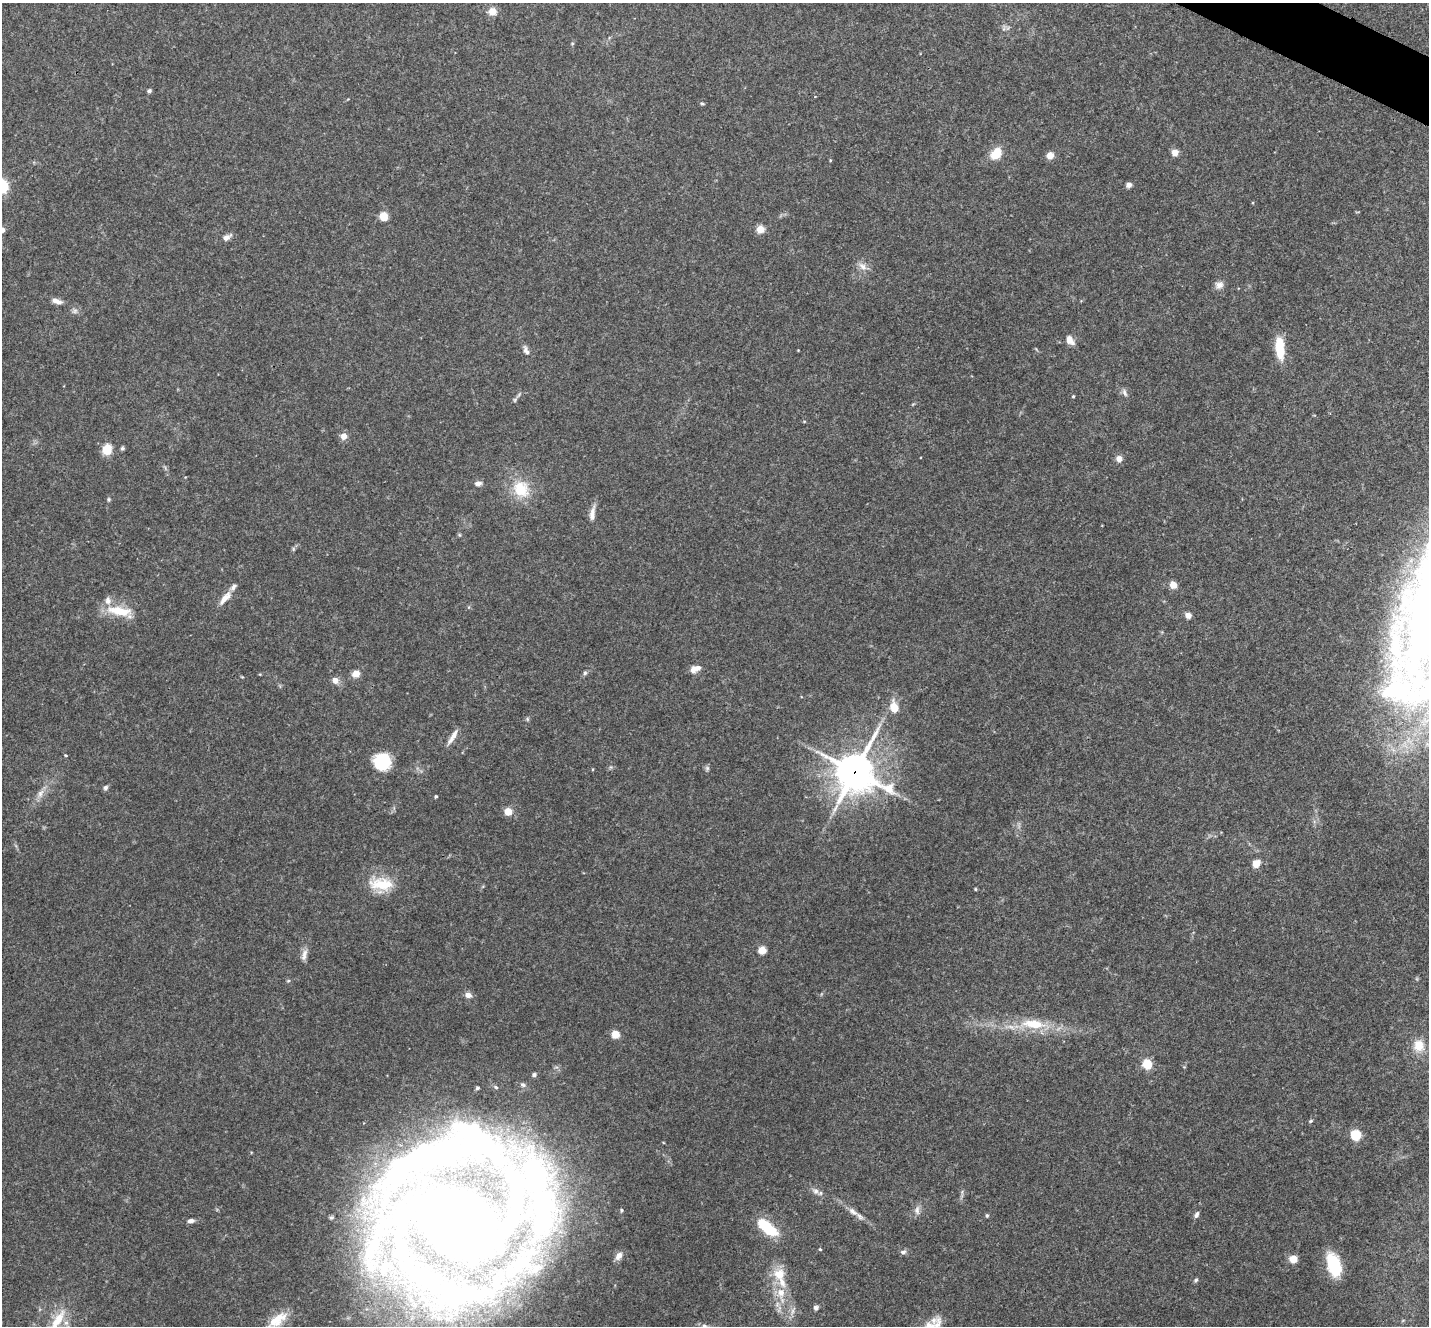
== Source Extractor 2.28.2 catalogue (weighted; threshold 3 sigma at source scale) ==
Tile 10 of 4 x 4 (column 2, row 3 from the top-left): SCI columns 1434-2860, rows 1609-2932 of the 5718 x 5728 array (HDU 1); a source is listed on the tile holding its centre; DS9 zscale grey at full resolution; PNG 1431 x 1328 px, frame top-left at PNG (2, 3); no overlay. Shown black and unused: <1% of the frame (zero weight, under 3 of 4 exposures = <1% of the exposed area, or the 3 px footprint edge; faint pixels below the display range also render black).
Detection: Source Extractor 2.28.2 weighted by HDU 2 'WHT'; one run over the whole footprint, this tile lists its part. Background 0.113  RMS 0.007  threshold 0.0314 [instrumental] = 3 sigma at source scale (4.5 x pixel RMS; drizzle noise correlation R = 1.50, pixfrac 1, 0.05/0.05 arcsec/px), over >= 5 px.
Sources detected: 103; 1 too faint to see at this stretch — not listed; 15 inside a brighter listed object's ellipse — not listed separately; the other 87 listed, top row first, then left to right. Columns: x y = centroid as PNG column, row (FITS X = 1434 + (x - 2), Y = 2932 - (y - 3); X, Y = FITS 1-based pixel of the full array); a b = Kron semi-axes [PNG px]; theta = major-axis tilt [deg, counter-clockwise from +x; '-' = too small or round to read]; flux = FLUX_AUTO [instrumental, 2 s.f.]
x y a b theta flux
492 11 11 10 - 5.5
149 91 5 4 - 1.4
702 104 7 3 -9 0.89
996 153 13 9 46 13
1175 153 6 6 - 6.1
1050 155 6 6 - 7.5
1129 185 6 6 - 2.6
383 216 5 5 - 16
760 229 5 5 - 22
2 230 5 5 - 3.7
227 237 12 7 30 3.5
863 266 14 8 -45 4.8
1219 285 11 9 2 3.9
56 301 12 6 -19 4.7
1070 340 11 7 -53 5.3
1280 348 27 10 -86 19
526 350 13 6 -63 3.1
1124 393 12 5 -66 2.3
1073 396 4 3 - 0.76
515 400 7 5 61 1.3
343 436 7 7 - 4.9
122 448 5 5 - 1.2
107 449 9 8 - 14
1119 459 8 7 - 3.9
478 483 9 6 5 2.7
521 489 25 21 -49 22
109 499 6 5 - 1.1
592 513 21 7 82 5.1
460 535 6 4 -70 0.82
293 549 7 4 72 1.1
1173 585 5 5 - 9.5
225 598 23 8 50 6.9
120 611 33 11 -8 19
1188 615 6 6 - 4.3
694 669 9 8 - 4.3
585 673 6 5 - 1.4
356 674 6 6 - 8
335 680 8 7 - 4.7
1412 691 115 40 3 180
894 707 14 9 -76 10
527 719 6 5 - 1
452 737 24 6 57 5.6
65 755 4 3 - 0.6
382 762 17 16 - 30
707 768 7 6 - 1.5
855 772 15 15 - 1300
105 787 7 6 - 1.7
40 793 14 7 65 4.7
436 796 3 3 - 0.87
508 812 6 6 - 9.6
1256 863 6 5 - 11
381 884 34 17 -6 22
975 889 4 4 - 0.69
762 950 5 5 - 22
304 955 17 6 76 4.2
468 995 8 6 -24 4
1033 1024 39 14 -5 26
615 1034 5 5 - 14
1419 1045 14 13 - 12
1147 1064 8 8 - 15
534 1075 5 4 - 1.1
523 1085 7 6 - 1.7
1311 1121 6 4 27 1
1356 1135 6 6 - 41
480 1144 169 56 -40 240
815 1191 10 8 -45 3.3
621 1210 6 5 - 1.1
917 1210 14 7 88 3.5
853 1211 15 7 -40 4.4
987 1215 4 4 - 1.2
1197 1215 8 5 67 2
191 1221 8 5 7 2.7
458 1222 60 44 -20 940
768 1228 27 11 -39 26
820 1249 4 3 - 0.73
903 1252 8 6 3 2.1
619 1256 11 7 58 4.1
1293 1259 7 7 - 8.7
1334 1265 20 11 -73 45
398 1268 246 85 -29 440
1196 1280 6 4 24 1.1
781 1294 27 12 -83 17
816 1308 6 6 - 2
793 1311 14 4 68 2.7
277 1320 33 14 39 17
57 1321 42 12 60 21
704 1326 8 6 -5 1.9
Overlapping masked pixels (flux is a lower limit): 1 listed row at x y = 855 772
Isophote crosses this tile's border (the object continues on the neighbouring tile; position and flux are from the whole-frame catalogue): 5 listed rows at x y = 2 230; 1412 691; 277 1320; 57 1321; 704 1326